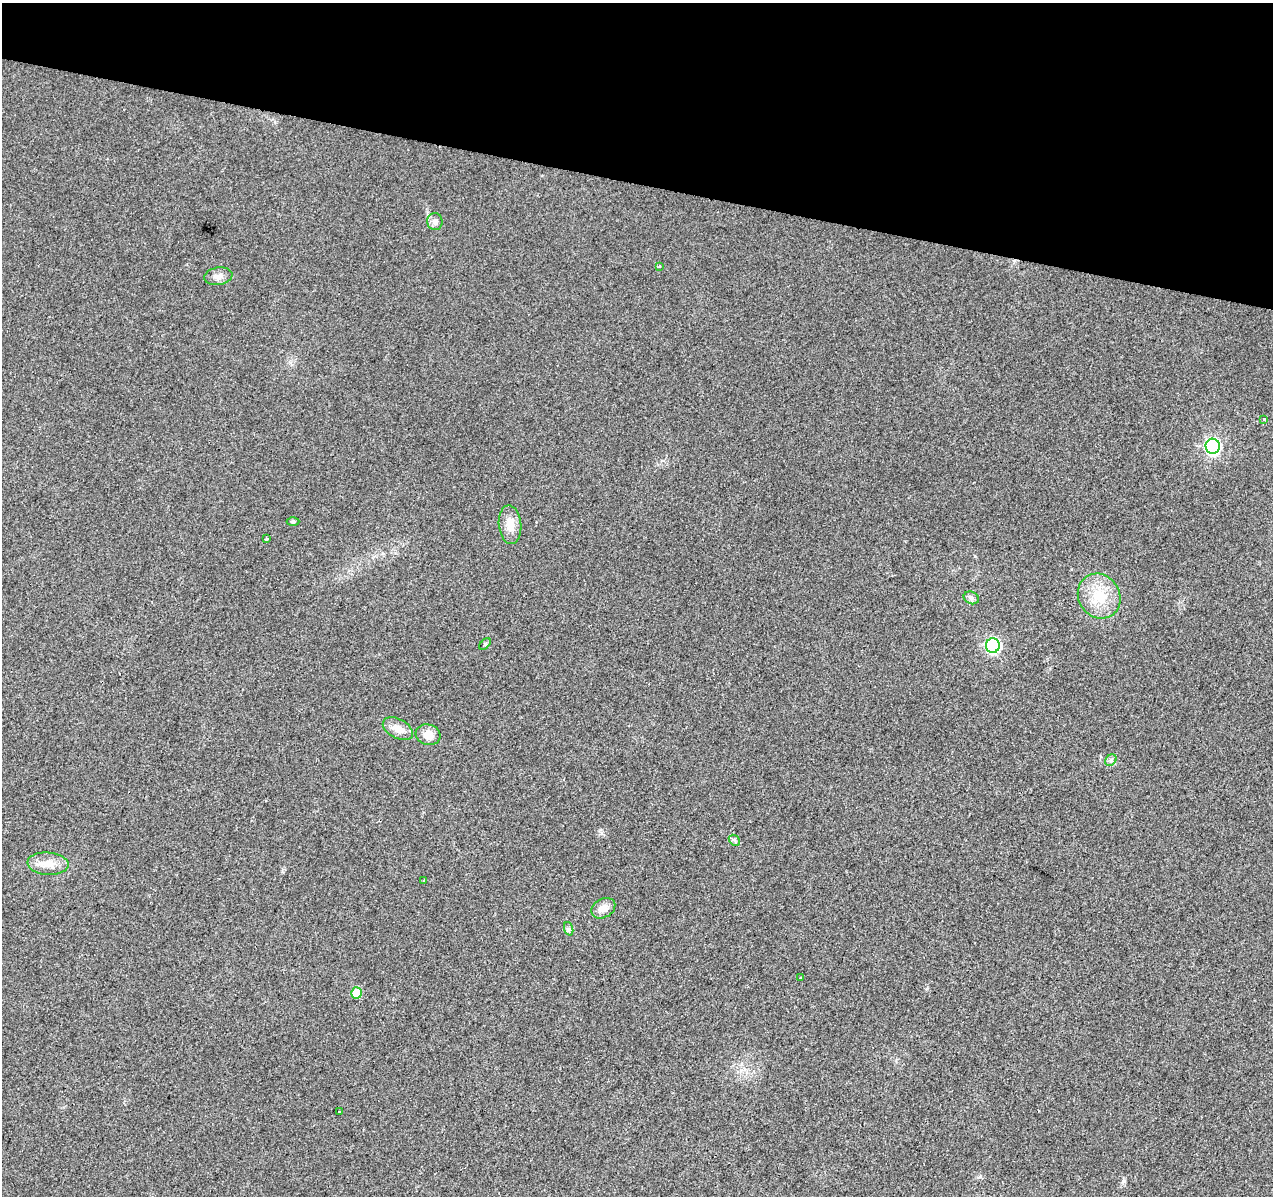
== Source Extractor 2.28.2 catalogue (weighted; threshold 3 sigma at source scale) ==
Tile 2 of 4 x 4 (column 2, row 1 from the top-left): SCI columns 1278-2548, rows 3863-5056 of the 5090 x 5277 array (HDU 1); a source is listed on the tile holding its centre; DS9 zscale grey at full resolution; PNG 1275 x 1198 px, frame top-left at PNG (2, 3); each listed source drawn as its Kron ellipse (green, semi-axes under 4 px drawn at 4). Shown black and unused: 15% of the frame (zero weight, under 2 of 3 exposures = <1% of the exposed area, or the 3 px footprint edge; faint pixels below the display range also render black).
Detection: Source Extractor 2.28.2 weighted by HDU 2 'WHT'; one run over the whole footprint, this tile lists its part. Background 0.0226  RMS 0.006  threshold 0.0272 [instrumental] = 3 sigma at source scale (4.5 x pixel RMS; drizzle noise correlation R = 1.50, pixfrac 1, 0.0396/0.0396 arcsec/px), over >= 5 px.
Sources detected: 23; all 23 listed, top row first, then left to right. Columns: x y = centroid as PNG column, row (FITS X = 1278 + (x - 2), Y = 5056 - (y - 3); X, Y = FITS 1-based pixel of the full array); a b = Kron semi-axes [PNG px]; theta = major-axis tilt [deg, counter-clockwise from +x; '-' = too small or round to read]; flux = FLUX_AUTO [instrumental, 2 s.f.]
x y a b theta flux
435 222 8 7 - 2.3
660 266 4 3 - 0.73
218 276 14 8 9 3.9
1264 419 4 3 - 1.9
1213 446 7 7 - 140
293 521 6 4 0 0.94
510 525 19 11 -85 7
266 539 3 3 - 3.3
1099 596 23 20 -58 18
971 598 8 6 -22 1.7
485 644 7 4 46 0.93
993 646 7 7 - 110
398 729 16 9 -28 6.4
428 735 12 10 -17 6.3
1111 760 6 5 - 1.2
734 840 6 4 -44 1.1
48 864 20 11 -4 7.6
424 880 3 3 - 1.1
603 908 13 9 29 5
569 929 7 4 -71 1.2
801 978 3 3 - 1.8
357 993 5 5 - 18
339 1112 4 3 - 1.6
Unlisted compact peaks at least as high as the median listed source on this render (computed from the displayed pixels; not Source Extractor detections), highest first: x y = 1123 1181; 975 556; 601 833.